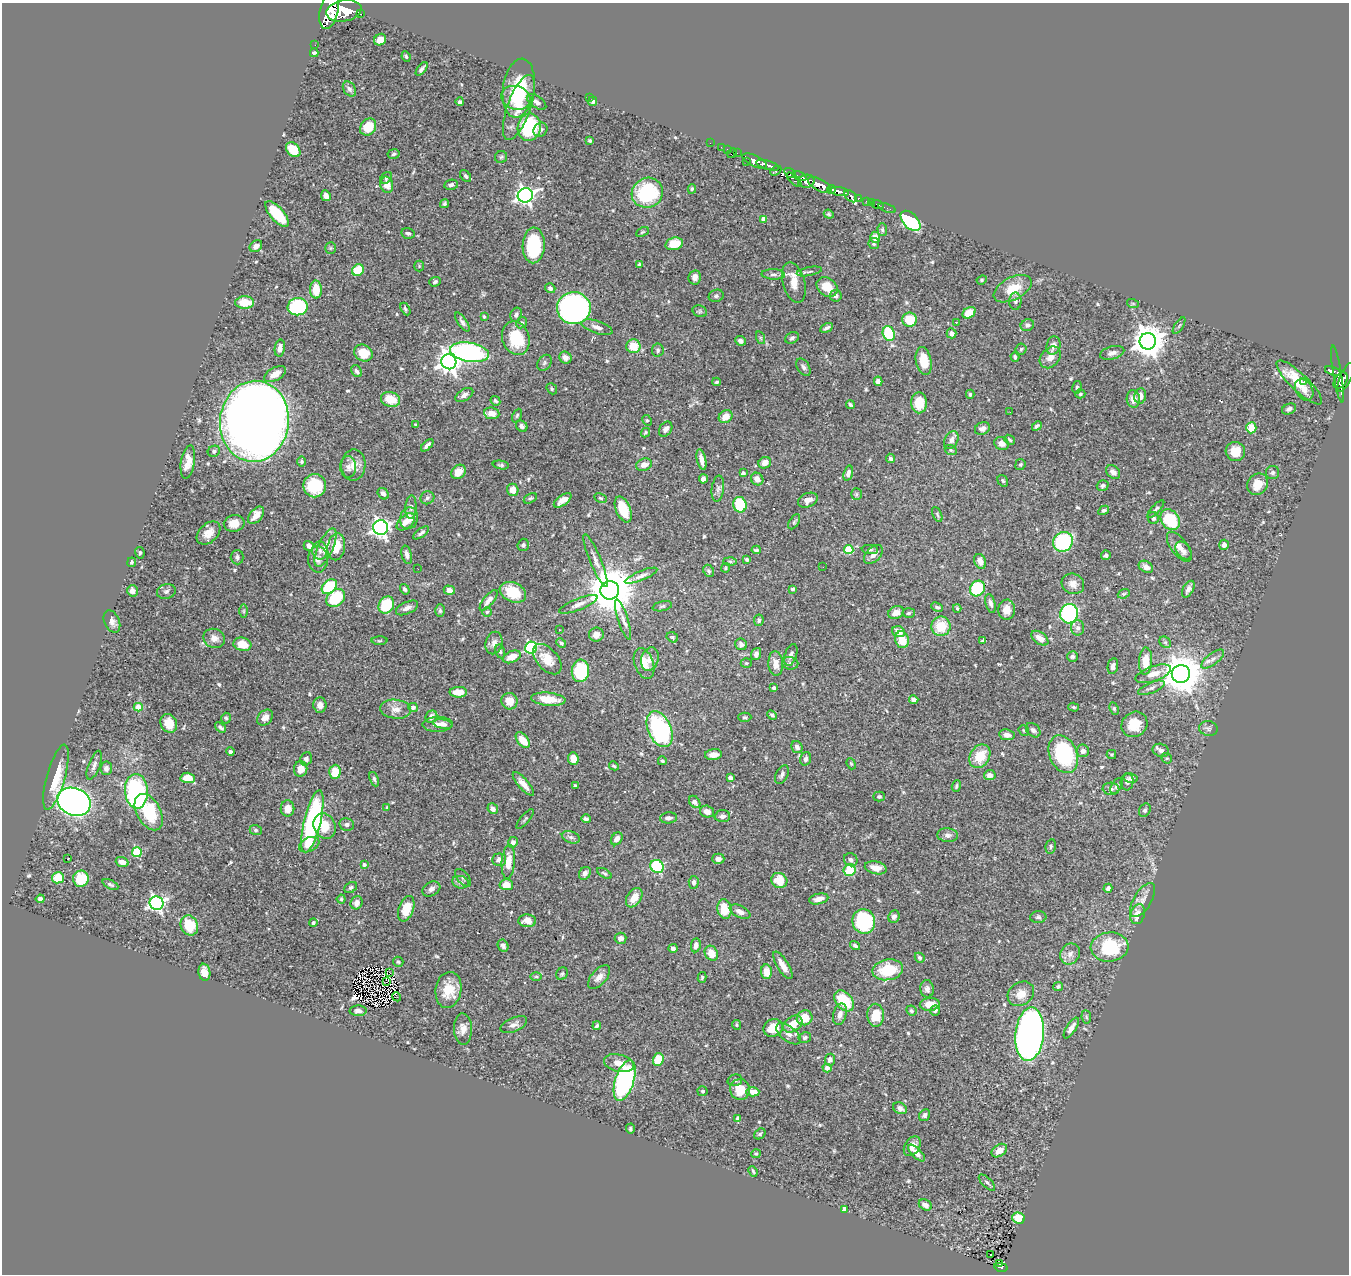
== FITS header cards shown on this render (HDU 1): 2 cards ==
NAXIS1  =                 1347
NAXIS2  =                 1272

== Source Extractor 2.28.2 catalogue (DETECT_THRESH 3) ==
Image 1347 x 1272 px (HDU 1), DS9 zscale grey, 1 PNG px = 1 image px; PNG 1351 x 1276 px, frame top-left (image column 1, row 1272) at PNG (2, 3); each listed source drawn as its Kron ellipse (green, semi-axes under 4 px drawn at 4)
Background 0.898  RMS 0.03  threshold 0.0888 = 3 sigma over >= 5 px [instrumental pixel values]
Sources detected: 595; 1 with non-positive FLUX_AUTO (blend fragments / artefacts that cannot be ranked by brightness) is neither listed nor drawn; of the other 594, the 500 brightest by FLUX_AUTO listed and drawn (94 fainter detections omitted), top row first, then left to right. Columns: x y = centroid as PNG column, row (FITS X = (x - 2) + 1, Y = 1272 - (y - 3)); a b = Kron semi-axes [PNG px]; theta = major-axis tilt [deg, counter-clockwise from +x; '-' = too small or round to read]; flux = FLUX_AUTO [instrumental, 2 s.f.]
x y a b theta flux
329 11 18 9 76 5500
344 11 18 10 11 5600
360 14 3 3 - 1000
380 40 6 5 - 21
315 45 2 2 - 8.9
314 53 4 4 - 4
406 56 5 3 - 2.5
422 69 8 3 52 5.6
519 88 30 15 82 110
349 89 8 6 -57 5.4
516 98 15 11 -17 38
589 98 2 2 - 6.8
593 101 5 3 - 5.1
460 102 4 4 - 4.5
536 102 11 5 -36 9.2
519 108 34 11 70 50
368 127 9 7 51 45
529 127 13 11 81 160
540 130 7 6 - 6.8
590 140 3 3 - 2.8
710 143 2 2 - 8.2
721 147 2 2 - 9.8
293 150 8 6 -47 49
727 150 3 2 - 24
732 153 6 2 45 26
737 153 2 2 - 14
394 154 6 4 9 4
501 157 6 6 - 3.5
746 161 3 2 - 17
755 161 13 5 -26 1300
768 165 12 4 -15 1400
776 171 6 4 41 240
790 173 6 4 -33 480
465 176 7 4 -50 4
799 176 7 3 -26 400
386 178 6 5 - 3.3
794 180 9 3 -44 170
806 181 8 6 9 1100
387 185 8 6 -76 21
451 185 7 5 9 5.5
820 185 13 6 -28 3200
692 189 5 4 - 3.1
831 189 4 3 - 710
839 191 9 4 -10 1500
647 193 16 15 - 150
525 195 7 7 - 800
326 196 5 5 - 9.4
850 196 7 4 -43 270
858 198 3 3 - 210
867 201 3 3 - 67
871 202 3 3 - 25
444 204 5 4 - 3
877 204 6 2 -19 12
887 208 9 2 -19 20
277 214 16 6 -49 92
829 214 5 4 - 2.9
764 219 4 4 - 13
910 221 12 7 -46 200
882 230 6 4 -87 3.5
642 232 7 3 27 2.7
408 233 7 5 -13 4.9
875 237 5 5 - 18
874 243 5 5 - 4.3
674 244 9 6 16 49
534 245 18 11 88 140
256 246 7 5 38 12
331 248 5 5 - 2.7
639 264 4 3 - 2.9
419 266 5 5 - 3.3
358 270 6 5 - 64
809 271 13 3 11 4.4
773 274 12 5 -3 6.7
695 277 7 6 - 13
982 280 5 4 - 2.5
435 282 6 4 22 4.3
794 283 21 11 -74 32
827 287 11 8 -38 29
550 288 5 4 - 7.6
316 289 9 6 -89 36
1013 289 20 11 27 44
716 296 7 6 - 5.5
836 296 6 6 - 7
1015 301 8 6 90 5.7
245 303 9 6 0 41
1133 304 6 4 -19 2.5
298 307 10 8 8 180
574 308 17 16 - 810
405 309 7 4 -61 3.5
700 311 7 5 -21 4
969 313 7 5 33 37
516 315 7 5 68 6.1
484 317 3 3 - 3.2
909 320 7 7 - 52
462 322 11 4 -56 6
956 322 3 3 - 5.1
521 323 6 5 - 4.4
1027 325 7 6 - 5.7
1179 326 9 3 57 3.5
597 327 16 6 -18 11
827 328 7 3 27 4.6
951 333 5 4 - 7.7
889 334 8 5 -70 100
516 338 17 13 -69 77
761 338 6 4 -71 2.9
792 338 7 5 30 4.9
740 341 5 4 - 8.3
1148 341 8 8 - 3700
1053 345 9 7 74 14
633 346 7 7 - 38
280 348 8 5 79 11
1021 349 5 5 - 2.9
658 350 6 5 - 4.5
469 352 19 9 -10 420
363 353 9 8 - 33
1112 353 12 6 15 11
1015 357 5 3 - 3.8
1050 357 12 9 48 16
565 358 6 5 - 11
924 361 14 7 -80 43
449 362 7 7 - 1500
544 363 8 6 55 4.8
803 367 9 6 -58 5.7
357 371 6 5 - 5.4
1333 371 8 3 -20 170
275 374 12 6 29 21
1337 374 29 3 -81 320
1346 377 15 5 67 580
878 381 4 4 - 11
1304 381 3 2 - 25
1341 381 9 6 55 580
716 382 4 3 - 2.9
1299 382 30 8 -44 55
1077 387 6 4 76 3.6
552 389 6 4 -50 2.9
1304 390 11 8 -60 13
970 394 4 3 - 3.7
1080 394 5 4 - 2.8
464 395 10 5 32 8.9
1140 396 7 6 - 12
391 399 10 7 -16 36
1133 399 9 6 -85 14
495 401 5 4 - 3.6
919 403 10 8 89 38
850 405 4 4 - 4.1
1289 409 7 5 25 5.7
1010 412 2 2 - 2.8
492 413 8 6 -6 21
517 415 7 4 63 3.3
726 417 7 6 - 22
647 420 5 4 - 2.9
254 421 40 34 84 4300
416 425 4 3 - 2.8
522 426 6 5 - 5.9
1037 426 5 3 - 4.3
982 428 8 6 25 8
1251 428 5 5 - 61
666 429 8 6 56 8.6
645 433 5 4 - 3
951 440 9 6 62 9.1
1010 440 6 4 -40 3.4
1002 444 8 6 -26 9.5
427 445 8 3 44 6.8
951 450 6 5 - 3.5
214 451 6 5 - 4.5
1235 451 10 9 - 31
891 458 5 4 - 5.1
701 459 10 4 -76 15
188 462 17 7 81 21
302 462 5 5 - 3.5
765 463 6 5 - 15
1020 464 5 5 - 3.2
353 465 15 12 88 22
501 465 8 4 -9 3.5
644 465 8 6 16 16
348 467 11 8 -88 9.6
458 472 8 6 43 21
1113 472 8 6 -44 12
1273 472 7 6 - 4.6
743 473 4 3 - 5.4
848 473 8 4 74 8.5
703 479 4 4 - 7.8
757 479 6 6 - 14
1003 481 6 5 - 3.1
1258 484 11 10 - 30
315 486 11 11 - 90
1103 486 6 5 - 5.1
718 489 13 6 83 7.9
513 490 6 5 - 18
383 494 6 5 - 8
856 494 6 5 - 3
427 498 7 6 - 4.7
530 498 7 4 30 3.4
601 498 7 4 -26 3.2
563 500 10 5 35 18
808 500 10 7 21 12
740 505 8 6 -78 94
411 507 12 5 86 6.6
623 509 13 7 -67 51
1156 509 11 4 47 4.8
1104 510 6 4 29 4.2
256 515 10 6 49 19
937 515 8 3 -64 2.7
409 518 11 9 76 18
1153 518 6 5 - 6
1170 520 11 8 -52 100
406 522 11 6 41 15
794 522 8 4 58 3.4
234 523 10 8 10 23
381 528 7 7 - 790
208 533 14 9 44 19
421 533 9 3 35 4.8
1063 542 10 9 - 170
523 545 6 5 - 4.2
1224 545 5 5 - 8.1
309 546 5 4 - 8.9
336 547 13 8 81 36
1179 547 17 8 -54 18
326 548 20 7 66 28
849 549 5 5 - 92
756 550 4 3 - 3
870 550 8 4 -5 3.5
320 551 9 7 -81 10
1183 551 10 6 -52 8.2
140 553 6 4 -80 3.5
873 554 11 7 45 12
407 555 9 5 -76 8.5
1106 555 5 4 - 3.8
237 557 7 6 - 6.8
318 559 13 10 -89 14
747 559 4 3 - 3.7
595 560 28 5 -68 16
730 561 6 4 -1 3
980 561 7 5 -64 12
132 562 5 4 - 3.2
823 567 2 2 - 3.9
1146 567 8 5 -31 12
726 568 5 3 - 2.7
418 569 2 2 - 3.5
709 571 6 5 - 3.9
641 576 17 4 23 9.1
1073 584 11 10 - 14
329 587 9 6 44 100
405 589 5 4 - 5.8
793 589 4 3 - 3.9
977 589 8 7 - 110
1188 589 9 5 60 8.1
449 590 5 4 - 14
610 590 9 9 - 9600
132 591 6 5 - 12
166 591 9 7 17 5.9
513 592 14 9 -24 60
1124 594 6 4 21 3.1
336 598 10 8 40 97
489 600 13 5 51 12
991 603 10 5 -74 7.3
578 604 20 5 22 13
386 605 9 7 61 75
662 606 10 5 12 4
937 607 6 4 -25 4
407 608 12 6 25 9.8
957 608 4 3 - 3.3
1007 610 10 8 86 18
244 611 6 4 90 3.1
440 611 6 4 -88 4
487 612 5 4 - 2.9
896 613 8 6 24 15
909 613 6 4 6 3.6
1069 614 10 9 - 260
623 620 21 5 -72 11
759 620 6 5 - 4.2
112 622 12 7 -65 11
941 626 10 9 - 52
1078 628 7 6 - 6.5
560 630 3 3 - 3.6
898 632 6 5 - 20
596 634 7 7 - 14
672 637 6 5 - 3.4
214 638 11 9 -22 14
1040 638 9 5 -37 15
902 640 8 6 -76 39
379 641 8 4 1 2.5
983 641 4 3 - 5.5
1165 642 6 5 - 3.8
494 643 11 8 75 11
561 643 5 4 - 3.3
242 644 9 6 -14 32
741 644 6 5 - 7.6
531 648 6 6 - 310
500 651 7 4 -79 3.5
756 654 6 4 70 6.6
791 655 11 6 71 8.1
1073 656 5 5 - 4.1
512 657 9 5 22 23
547 659 18 10 -48 33
650 659 12 8 71 12
1213 659 14 5 37 9.8
1145 661 13 6 88 40
644 663 16 9 -70 24
746 663 5 4 - 3.1
776 663 12 7 -85 17
790 663 8 6 -12 6.2
1113 666 8 5 79 7.8
580 671 11 8 85 140
1153 674 18 7 19 22
1181 674 9 9 - 5900
774 688 4 3 - 4
1151 688 14 5 22 7.6
458 692 9 5 0 26
548 699 17 6 -6 39
914 700 4 4 - 7.7
509 701 8 8 - 26
320 705 7 6 - 11
138 707 4 4 - 35
413 707 4 4 - 7.9
1074 707 5 4 - 2.6
396 709 15 9 -6 18
1114 709 6 4 -64 3.1
772 715 5 4 - 4.3
431 717 6 5 - 14
745 717 6 4 -1 3.4
226 718 5 4 - 3.4
265 718 9 6 43 13
169 723 10 8 -63 28
437 724 15 7 1 17
443 724 9 4 -9 8
1134 724 13 12 - 39
220 727 6 3 -38 4.6
1208 728 9 7 -12 6.3
660 729 19 11 -66 300
1024 730 6 4 -50 2.7
1033 730 8 6 -44 5.8
1007 735 8 5 -8 9.4
523 740 9 5 -52 29
797 747 6 5 - 7.9
1161 750 8 6 -19 10
230 751 4 4 - 5.8
1083 751 6 6 - 11
1063 754 19 13 -67 180
1111 754 4 4 - 3
714 755 8 5 6 14
980 756 13 9 58 46
1167 758 5 5 - 2.8
306 759 7 5 70 7.3
573 759 6 5 - 19
806 759 7 5 72 6.8
662 761 4 4 - 3.3
851 764 6 4 -67 2.6
94 765 15 5 69 8.4
614 766 5 3 - 3.2
106 768 7 6 - 7.9
301 769 8 6 82 21
335 772 7 5 86 37
782 775 10 6 63 6.5
990 775 6 5 - 11
56 777 34 9 74 48
188 778 7 5 -2 26
730 778 4 4 - 6.5
1130 778 7 4 -11 6.4
374 779 7 4 -67 4.4
1127 782 8 6 83 6.6
523 784 15 5 -49 15
576 785 3 3 - 3
956 786 6 4 70 3.3
1117 786 9 5 60 5
1111 789 8 6 -3 5.8
136 791 17 11 -87 290
879 796 6 5 - 3.6
74 802 17 13 -21 1200
695 802 7 5 -52 12
387 807 3 3 - 3
287 808 8 7 - 17
493 809 6 4 -49 8
1145 810 7 5 61 4.4
149 812 20 12 -61 98
707 812 7 6 - 13
722 816 8 6 3 6.9
669 818 8 5 5 8
525 819 12 3 50 3
586 819 4 4 - 4.4
312 821 32 8 76 310
347 824 7 6 - 6.4
325 826 13 10 -63 47
256 830 6 5 - 3.3
948 835 10 7 -5 8
571 837 9 5 -20 6.1
617 839 7 5 54 12
513 842 5 4 - 7.7
309 845 11 7 26 21
1051 846 7 5 78 4.2
137 852 5 5 - 110
67 859 3 3 - 24
718 859 6 5 - 11
499 860 7 6 - 12
851 860 7 6 - 5.9
122 862 6 5 - 14
508 862 17 6 85 28
364 864 4 4 - 5.2
657 866 7 6 - 180
876 868 11 6 -12 21
850 870 6 6 - 54
585 873 7 5 56 8.6
604 873 8 4 -31 3.4
58 878 6 5 - 49
463 878 11 5 -49 5.3
81 879 8 7 - 60
779 880 8 7 - 46
460 882 8 6 -15 7.5
694 882 6 5 - 6.9
110 884 8 4 -27 4.1
506 885 7 5 -4 20
351 887 7 5 31 3.8
1108 888 4 4 - 6.2
431 889 9 7 31 8.6
634 898 11 7 57 27
40 899 4 4 - 5.5
341 899 4 4 - 2.7
819 899 10 5 13 14
1142 900 19 9 59 17
157 903 7 6 - 570
357 903 7 6 - 9.4
406 909 13 7 71 43
725 909 10 7 -79 49
740 912 11 6 -25 12
1138 914 10 7 73 24
894 917 6 5 - 6.6
1038 917 8 6 5 4.5
527 921 9 6 -3 21
864 921 12 11 - 190
313 923 4 4 - 4.3
189 925 10 8 -66 58
621 938 6 5 - 10
503 945 6 5 - 6.1
696 945 7 5 82 9.2
855 946 5 4 - 4.4
1110 947 19 14 5 120
673 948 4 4 - 6.6
711 953 8 6 -60 27
1070 954 11 9 59 13
920 958 5 4 - 3.7
398 962 5 5 - 3.1
783 965 16 5 -58 18
888 970 15 10 10 74
204 972 8 6 -80 17
766 972 7 5 -85 24
390 973 4 2 - 4.5
562 974 6 5 - 3.6
536 976 6 4 0 3.3
599 977 14 7 48 13
702 977 5 4 - 3.2
387 982 3 2 - 3
1058 986 5 4 - 3.3
927 989 8 7 - 7.8
448 990 18 13 81 45
1021 994 14 11 35 26
397 997 5 2 - 5
844 1001 12 8 -48 75
930 1004 10 6 4 24
935 1010 5 4 - 3.2
358 1011 8 5 1 8.9
911 1011 5 5 - 4
840 1014 11 6 75 10
876 1015 11 8 -88 48
1086 1017 7 4 -82 3.3
805 1018 8 7 - 41
793 1024 10 7 35 31
514 1025 14 7 23 9.5
736 1025 5 4 - 2.5
597 1026 4 3 - 3.9
773 1028 10 8 30 40
1071 1028 12 5 57 14
463 1029 16 9 -88 16
788 1034 14 7 -37 13
1030 1034 27 14 84 1200
805 1037 6 5 - 5.1
658 1060 6 5 - 54
830 1060 6 5 - 6.4
619 1063 15 8 -14 21
827 1068 4 4 - 10
625 1080 21 9 72 390
735 1080 7 5 16 4.6
740 1089 10 10 - 40
703 1091 5 5 - 2.7
753 1092 6 4 0 19
900 1108 7 5 -28 8.1
925 1115 6 5 - 5.3
738 1118 4 4 - 4.8
630 1129 5 4 - 3.7
760 1134 6 5 - 3.7
912 1146 11 7 58 13
999 1151 8 5 36 15
916 1153 11 4 -45 11
756 1154 5 4 - 2.5
753 1171 5 3 - 3
987 1183 10 5 -45 5.3
925 1205 7 5 -29 12
845 1209 4 4 - 20
1018 1218 6 5 - 38
991 1255 3 2 - 4
1000 1264 3 2 - 6.2
1001 1267 7 4 -12 78
At the frame edge (FLAGS 8, measured only in part): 1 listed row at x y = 329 11
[94 fainter detections neither listed nor drawn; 1 non-positive-flux detection neither listed nor drawn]